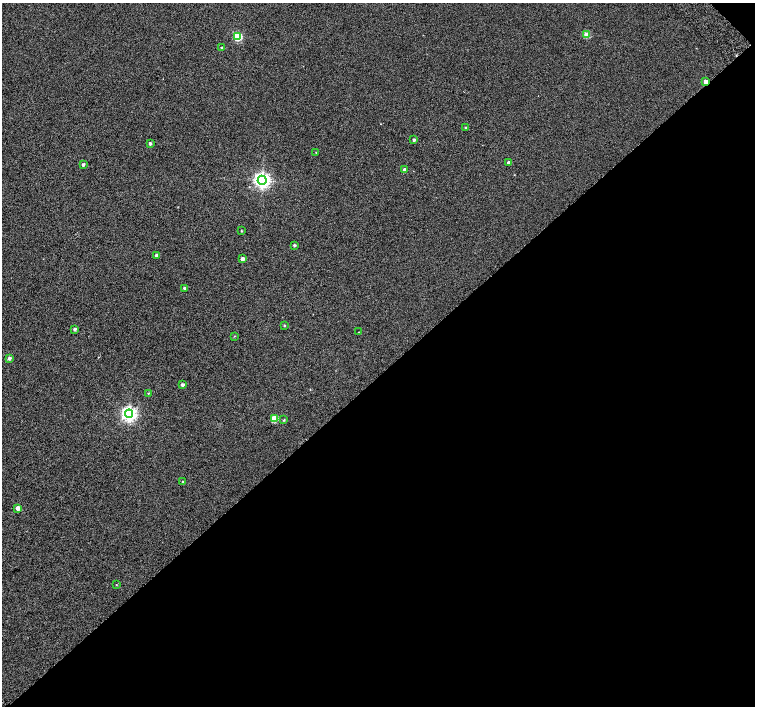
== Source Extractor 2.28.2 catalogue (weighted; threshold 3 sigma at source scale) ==
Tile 12 of 4 x 4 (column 4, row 3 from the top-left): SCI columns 4568-6073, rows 1672-3079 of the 6118 x 6093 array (HDU 1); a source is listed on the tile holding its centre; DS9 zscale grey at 2 x 2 block average (1 PNG px = mean of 2 x 2 image px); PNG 757 x 708 px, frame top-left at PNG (2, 3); each listed source drawn as its Kron ellipse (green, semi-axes under 4 px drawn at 4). Shown black and unused: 47% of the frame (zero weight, under 2 of 3 exposures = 3% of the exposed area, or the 3 px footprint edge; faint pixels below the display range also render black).
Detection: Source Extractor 2.28.2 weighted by HDU 2 'WHT'; one run over the whole footprint, this tile lists its part. Background 0.0626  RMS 0.052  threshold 0.234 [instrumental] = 3 sigma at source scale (4.5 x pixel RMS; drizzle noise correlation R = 1.50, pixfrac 1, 0.0396/0.0396 arcsec/px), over >= 5 px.
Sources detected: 31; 1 cosmic-ray / hot-pixel residue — neither listed nor drawn; the other 30 listed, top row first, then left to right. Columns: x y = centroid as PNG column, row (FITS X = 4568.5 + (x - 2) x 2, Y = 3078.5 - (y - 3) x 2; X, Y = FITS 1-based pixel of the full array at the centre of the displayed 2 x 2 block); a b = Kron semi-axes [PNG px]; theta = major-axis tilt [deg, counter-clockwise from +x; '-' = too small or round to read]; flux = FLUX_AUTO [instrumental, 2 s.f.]
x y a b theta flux
587 35 3 3 - 250
238 37 3 3 - 670
222 48 3 3 - 18
705 82 3 2 - 140
465 127 2 2 - 7.5
414 140 2 2 - 21
150 143 2 2 - 25
316 152 2 2 - 5.3
509 163 3 2 - 57
83 165 3 2 - 27
404 169 3 3 - 28
262 180 4 4 - 3900
241 231 2 2 - 8.2
294 245 3 2 - 16
156 255 2 2 - 28
243 259 3 2 - 63
185 288 2 2 - 38
284 325 3 2 - 11
75 329 3 2 - 26
359 332 2 2 - 4.2
235 336 2 2 - 5.8
9 358 3 3 - 32
182 385 3 2 - 31
148 393 3 2 - 8.7
129 414 4 4 - 3300
275 418 3 3 - 330
284 420 3 3 - 9.1
183 481 2 2 - 5.7
18 508 3 3 - 100
116 585 3 2 - 4.8
Overlapping masked pixels (flux is a lower limit): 1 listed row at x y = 705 82